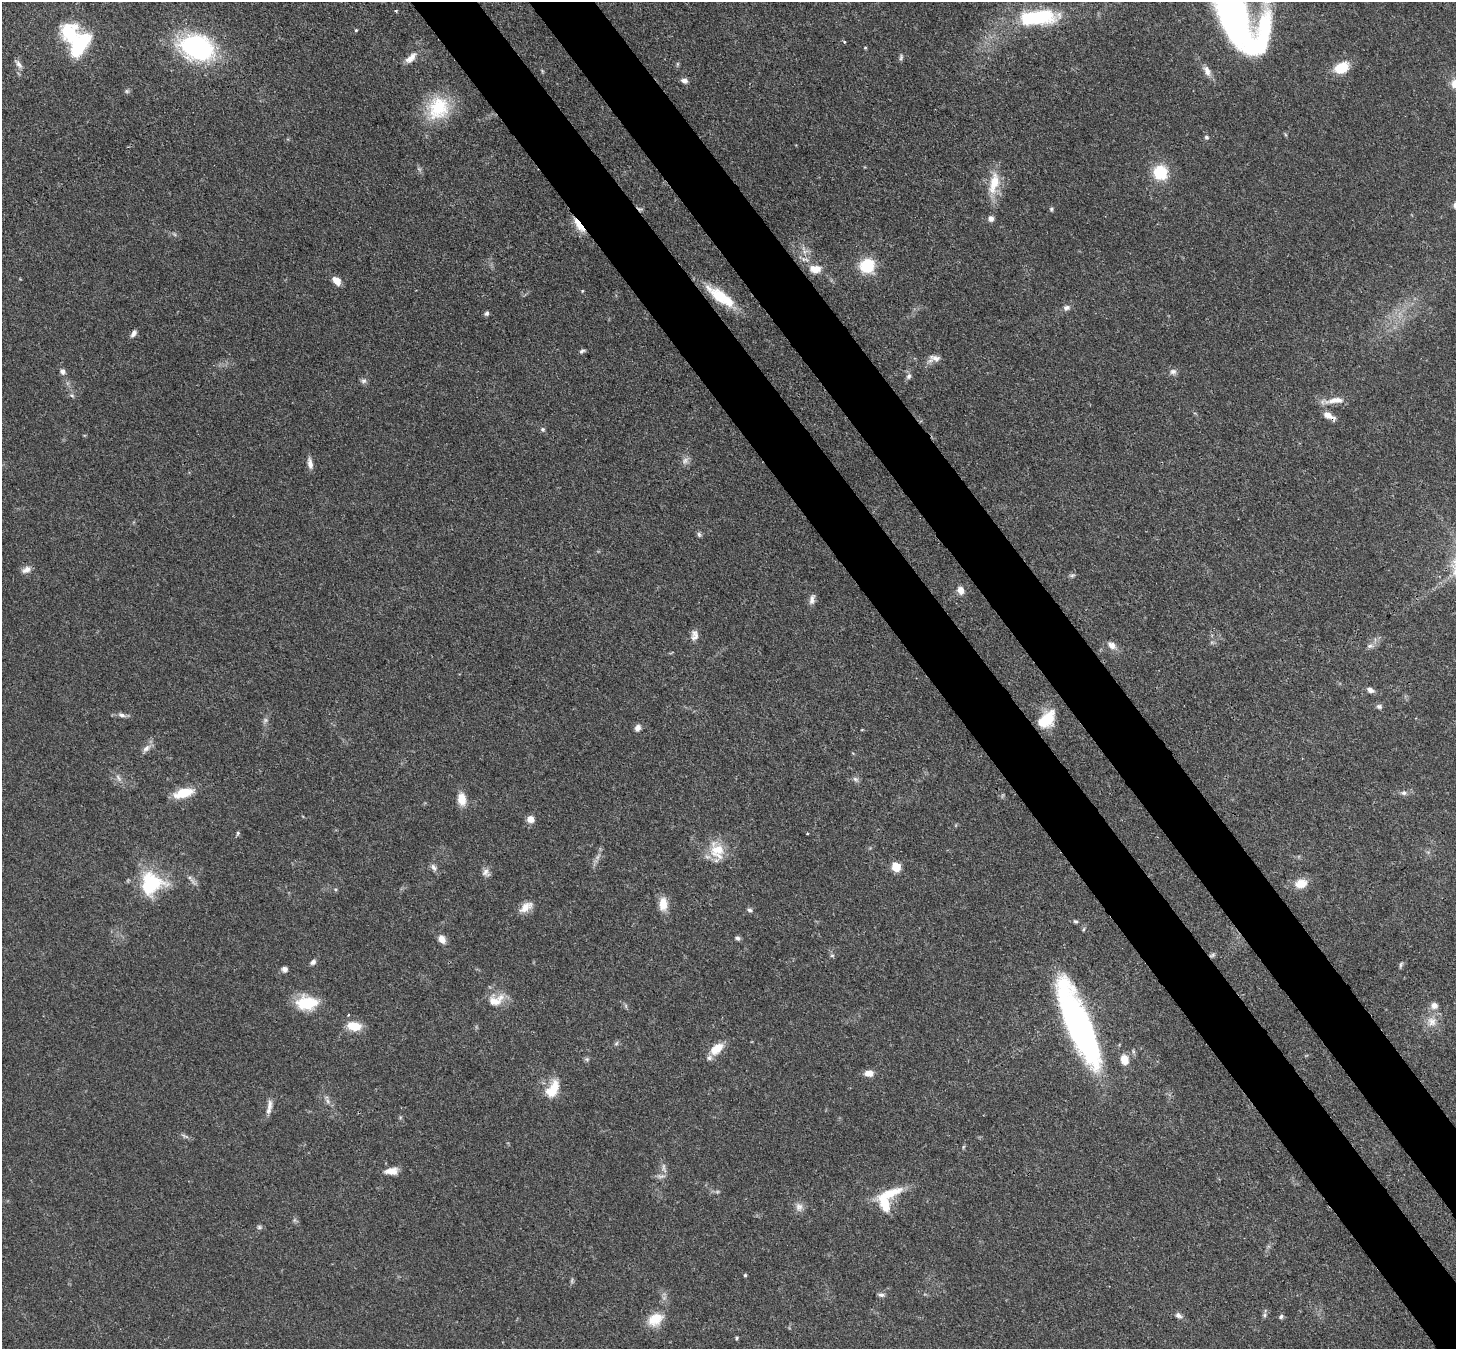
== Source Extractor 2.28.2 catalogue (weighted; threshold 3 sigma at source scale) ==
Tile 6 of 4 x 4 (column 2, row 2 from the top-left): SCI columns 1533-2986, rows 2904-4250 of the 5971 x 5944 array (HDU 1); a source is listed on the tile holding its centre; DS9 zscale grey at full resolution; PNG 1458 x 1351 px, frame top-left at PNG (2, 2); no overlay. Shown black and unused: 9% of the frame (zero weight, under 3 of 4 exposures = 7% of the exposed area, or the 3 px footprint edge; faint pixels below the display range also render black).
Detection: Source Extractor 2.28.2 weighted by HDU 2 'WHT'; one run over the whole footprint, this tile lists its part. Background 0.0932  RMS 0.0041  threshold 0.0184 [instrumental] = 3 sigma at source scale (4.5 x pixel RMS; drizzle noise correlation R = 1.50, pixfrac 1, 0.05/0.05 arcsec/px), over >= 5 px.
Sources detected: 128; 8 too faint to see at this stretch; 2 inside a brighter object's white glare — not listed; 5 inside a brighter listed object's ellipse — not listed separately; the other 113 listed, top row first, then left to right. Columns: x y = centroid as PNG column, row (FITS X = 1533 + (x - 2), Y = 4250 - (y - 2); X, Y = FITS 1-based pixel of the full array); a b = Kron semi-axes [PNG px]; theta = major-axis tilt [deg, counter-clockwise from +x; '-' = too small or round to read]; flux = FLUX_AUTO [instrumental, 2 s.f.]
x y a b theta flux
1230 8 61 26 -65 150
1037 17 40 15 5 38
356 30 3 3 - 0.77
844 42 4 3 - 0.5
80 44 28 18 63 27
197 47 31 21 -19 72
865 48 4 3 - 0.41
901 57 9 5 84 0.88
411 58 18 8 44 3.4
19 64 13 6 -54 1.7
677 64 6 4 89 0.59
1341 68 15 11 26 11
1207 71 17 9 -61 3.1
684 81 8 6 -12 1.7
1455 84 12 10 -56 4.9
127 91 6 5 - 0.79
438 108 31 27 63 21
1206 137 6 5 - 0.84
1160 173 13 13 - 16
994 183 33 13 78 10
1051 209 6 5 - 0.65
991 218 7 6 - 1.6
579 225 23 7 -55 5.9
174 234 6 4 -70 0.57
805 251 10 4 13 1.2
867 266 12 12 - 19
815 269 13 9 -2 5.4
337 281 9 6 -44 4.7
582 291 4 3 - 0.37
720 297 39 15 -39 15
1066 308 10 7 25 1.6
486 313 7 5 44 0.94
133 334 10 6 60 1.6
582 351 8 5 20 0.88
935 358 16 8 -8 2.8
62 371 6 6 - 1.7
1173 371 9 7 1 1.6
909 376 8 6 57 1.3
364 381 8 7 - 1.3
72 395 6 4 -3 0.73
1335 400 28 7 7 4.8
1329 416 17 7 -30 3.3
543 429 6 6 - 0.83
310 463 16 6 -80 2.3
699 534 7 6 - 0.93
26 570 13 8 25 2.4
1072 575 8 4 8 0.81
960 590 9 7 -71 3.3
812 599 13 7 81 2.2
694 635 14 9 86 2.6
1112 645 12 8 -39 3.1
1370 646 10 6 7 1.5
1370 690 9 6 -31 1.8
1379 706 8 6 -13 1.1
121 715 11 6 -17 1.7
1046 719 21 13 46 13
265 720 9 6 49 1.2
638 728 9 7 62 2
146 748 12 7 37 2.3
855 779 9 6 -39 1.3
183 793 21 9 15 11
1404 793 7 6 - 1.3
462 799 14 9 -83 5.8
530 819 8 7 - 3.5
238 833 6 4 62 0.67
717 850 26 18 -69 11
434 867 11 7 -60 1.6
896 867 6 5 - 19
486 872 11 9 -56 2.1
151 883 24 24 - 29
1301 883 15 11 11 5.8
663 904 17 10 88 5.6
526 907 18 9 35 4.6
749 910 7 5 -6 0.93
1075 921 6 5 - 0.73
737 938 7 5 -30 1.1
442 939 10 7 -61 3.2
1212 955 9 4 28 0.88
832 956 6 4 0 0.64
313 962 8 6 45 1.3
1401 965 9 4 67 0.75
285 969 7 6 - 1.7
494 1001 20 14 -29 6.4
306 1003 24 15 0 16
1434 1006 9 8 - 2.6
348 1015 3 3 - 0.41
1432 1021 14 12 -70 4.9
1079 1025 74 19 -68 170
354 1026 16 10 -9 8
616 1043 7 4 45 0.74
717 1049 16 9 37 7.3
1133 1051 7 4 -72 0.68
587 1059 7 6 - 0.81
1124 1060 12 9 -73 4.6
869 1073 10 7 4 3.5
553 1089 22 11 62 9.9
328 1101 9 6 -64 1.4
269 1105 16 7 86 2.8
186 1137 8 3 -31 0.77
963 1147 6 4 71 0.51
664 1168 14 5 -73 1.6
391 1171 16 9 8 3.9
661 1176 14 5 1 1.6
890 1194 40 11 20 11
799 1207 12 10 -77 2.6
259 1227 7 5 0 0.87
745 1275 4 4 - 0.54
881 1295 9 5 -7 1.1
1178 1315 10 7 -31 1.6
1265 1315 6 5 - 0.8
1281 1317 6 5 - 0.9
655 1319 21 15 33 8.4
736 1338 5 3 - 0.59
Overlapping masked pixels (flux is a lower limit): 6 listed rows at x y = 579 225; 720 297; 1329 416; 1212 955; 1079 1025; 890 1194
Isophote crosses this tile's border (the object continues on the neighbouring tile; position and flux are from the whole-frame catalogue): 2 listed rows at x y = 1230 8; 1455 84